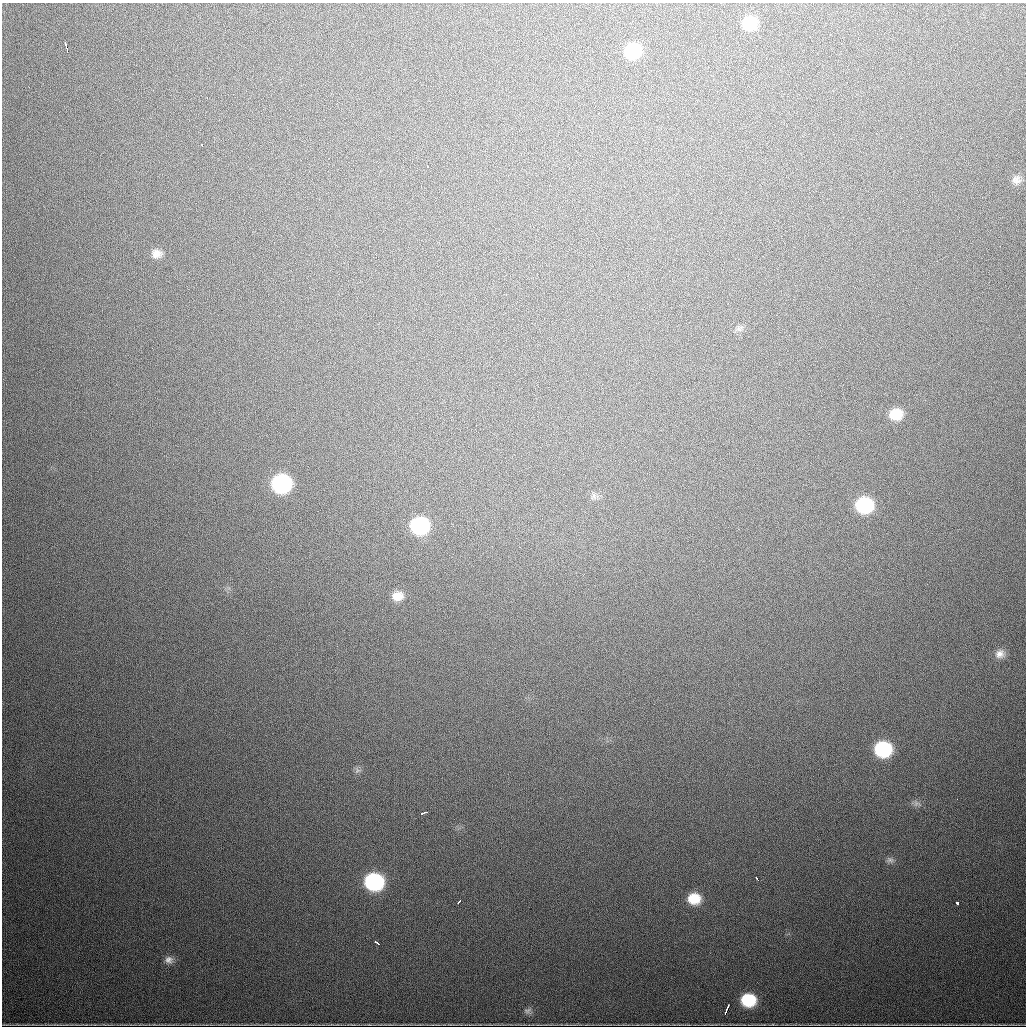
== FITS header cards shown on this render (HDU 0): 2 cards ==
NAXIS1  =                 1024
NAXIS2  =                 1024

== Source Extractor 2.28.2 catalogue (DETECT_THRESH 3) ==
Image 1024 x 1024 px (HDU 0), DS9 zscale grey, 1 PNG px = 1 image px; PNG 1028 x 1028 px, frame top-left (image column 1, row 1024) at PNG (2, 3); no overlay
Background 738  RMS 22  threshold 66.5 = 3 sigma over >= 5 px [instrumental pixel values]
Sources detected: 34; all 34 listed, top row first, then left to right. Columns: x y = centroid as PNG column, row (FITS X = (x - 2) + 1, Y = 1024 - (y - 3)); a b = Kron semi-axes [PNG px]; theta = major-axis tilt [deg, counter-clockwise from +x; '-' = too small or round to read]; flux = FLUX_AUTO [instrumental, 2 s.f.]
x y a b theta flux
750 23 12 11 - 51000
66 46 7 2 -74 5600
67 51 3 2 - 2300
633 51 13 12 - 84000
207 97 2 2 - 1300
202 145 3 2 - 2900
427 166 3 2 - 2000
1016 180 12 10 -17 8700
157 254 12 10 -5 12000
739 328 9 8 - 5200
896 414 13 11 6 36000
281 484 13 12 - 230000
594 496 9 4 83 3900
864 505 13 12 - 130000
420 526 13 12 - 160000
397 596 13 10 8 17000
1000 654 12 11 - 11000
883 749 13 11 -1 140000
357 770 7 6 - 4100
957 799 2 2 - 2100
916 803 7 6 - 4600
424 813 7 2 17 3400
890 860 10 7 -18 5500
757 879 4 2 - 2800
374 882 13 11 -7 210000
694 899 13 11 -6 37000
459 902 5 2 - 2500
957 903 3 3 - 12000
377 943 5 2 - 2900
169 960 11 10 - 8900
748 1000 13 11 -4 75000
727 1009 7 2 71 8900
528 1011 11 7 22 5600
725 1013 3 3 - 4000